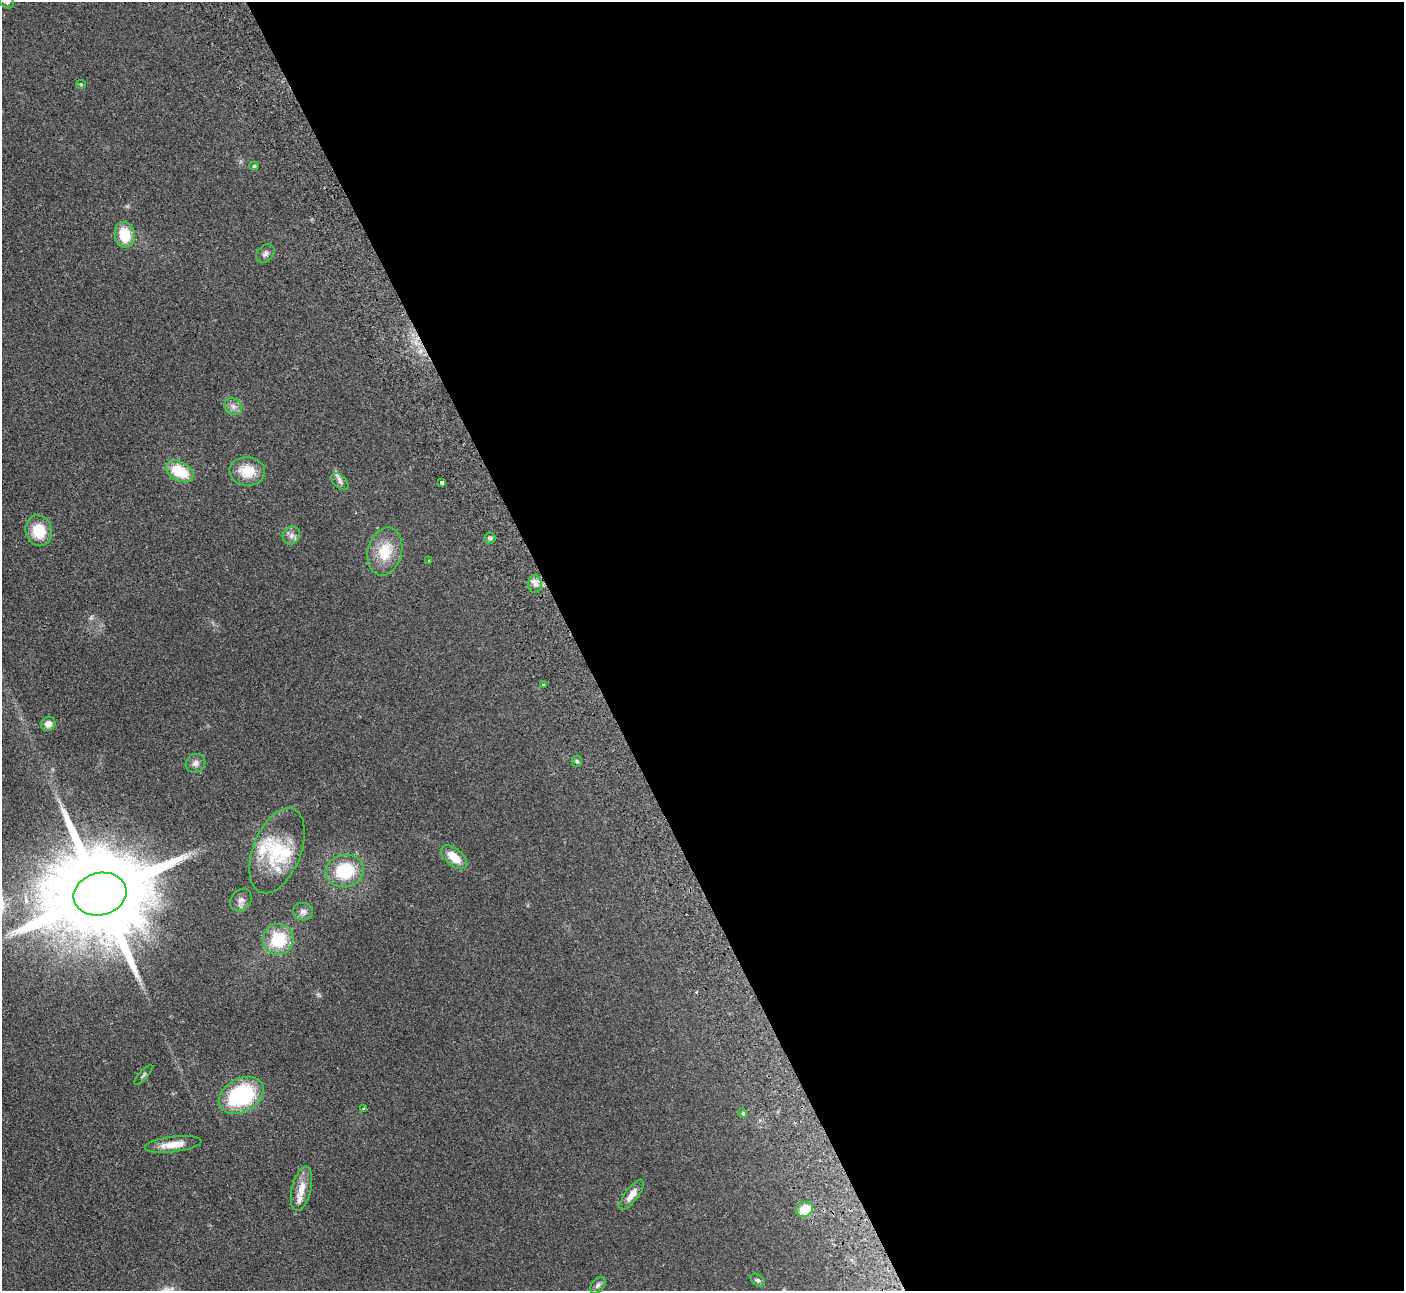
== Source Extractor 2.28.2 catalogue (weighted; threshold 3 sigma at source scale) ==
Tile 8 of 4 x 4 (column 4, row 2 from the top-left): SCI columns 4260-5661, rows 2759-4047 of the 5715 x 5648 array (HDU 1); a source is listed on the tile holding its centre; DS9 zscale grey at full resolution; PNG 1406 x 1293 px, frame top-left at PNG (2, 2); each listed source drawn as its Kron ellipse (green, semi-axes under 4 px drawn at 4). Shown black and unused: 59% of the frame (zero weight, under 2 of 3 exposures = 3% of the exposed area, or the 3 px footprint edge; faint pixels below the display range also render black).
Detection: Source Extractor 2.28.2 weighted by HDU 2 'WHT'; one run over the whole footprint, this tile lists its part. Background 0.0949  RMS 0.0097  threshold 0.0439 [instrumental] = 3 sigma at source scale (4.5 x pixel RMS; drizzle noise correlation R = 1.50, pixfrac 1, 0.05/0.05 arcsec/px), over >= 5 px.
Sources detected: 41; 4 inside a brighter listed object's ellipse — not listed separately; the other 37 listed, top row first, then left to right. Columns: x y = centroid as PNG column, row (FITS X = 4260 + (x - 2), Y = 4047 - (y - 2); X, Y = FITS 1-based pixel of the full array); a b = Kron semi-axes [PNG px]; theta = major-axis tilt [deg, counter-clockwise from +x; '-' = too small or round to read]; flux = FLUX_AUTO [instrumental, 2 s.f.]
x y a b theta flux
7 2 8 6 -42 2.3
81 84 5 4 - 0.96
254 166 5 4 - 1.4
125 235 13 10 -78 24
265 254 10 8 45 3.3
233 407 9 7 -39 4.6
180 471 15 9 -27 31
247 471 18 14 -3 20
340 482 10 6 -44 3.6
442 482 3 3 - 8.4
39 531 15 13 -75 24
291 536 9 8 - 4.1
490 538 5 5 - 1.8
385 551 24 17 76 25
429 560 3 3 - 1.7
535 584 9 7 90 4.4
543 684 3 3 - 2
48 724 7 7 - 6.6
577 761 5 5 - 1.6
195 763 10 9 - 4.2
277 851 45 24 69 48
454 857 16 8 -40 15
345 871 19 16 12 40
100 894 27 21 14 27000
241 900 12 9 51 4.8
303 912 10 8 -10 3.9
278 940 15 15 - 36
143 1075 13 3 49 1.5
241 1095 24 16 29 92
364 1108 4 3 - 0.86
743 1113 5 4 - 1.2
173 1144 28 7 7 14
301 1189 22 9 77 12
632 1195 18 6 53 8.4
805 1209 9 7 27 17
758 1280 8 5 -39 2
598 1285 10 6 49 2.8
Isophote crosses this tile's border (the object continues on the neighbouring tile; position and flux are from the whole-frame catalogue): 1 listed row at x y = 7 2